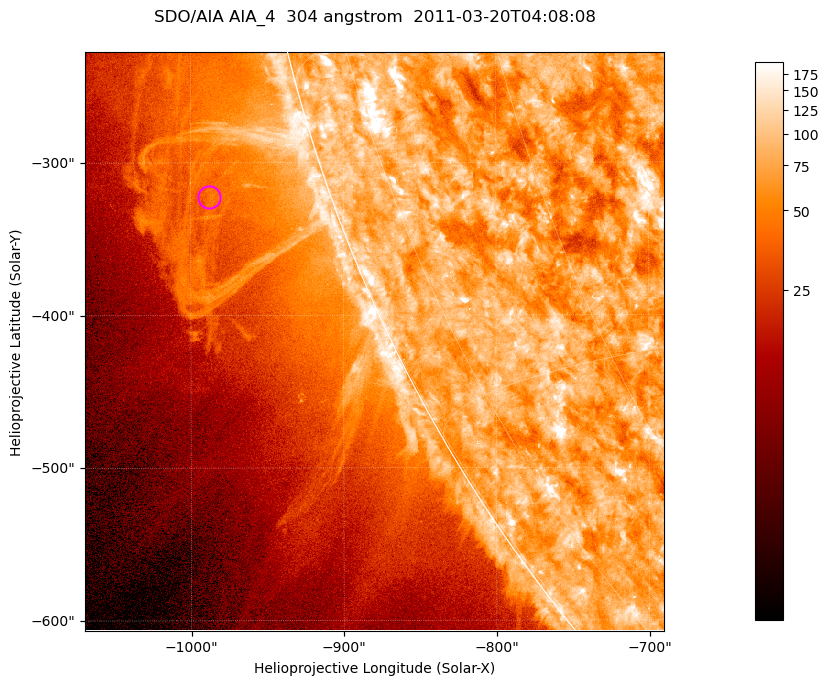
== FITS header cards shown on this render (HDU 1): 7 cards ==
TELESCOP= 'SDO/AIA '           / For AIA: SDO/AIA
INSTRUME= 'AIA_4   '           / For AIA: AIA_ATA1, AIA_ATA2, AIA_ATA3 or AIA_AT
WAVELNTH=                  304 / [angstrom] Wavelength
WAVEUNIT= 'angstrom'           / Wavelength unit: angstrom
DATE-OBS= '2011-03-20T04:08:08.123' / [ISO] Date when observation started; ISO 8
CTYPE1  = 'HPLN-TAN'           / CTYPE1; Typically HPLN
CTYPE2  = 'HPLT-TAN'           / CTYPE2; Typically HPLT

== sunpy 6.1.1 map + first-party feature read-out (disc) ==
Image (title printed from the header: SDO/AIA AIA_4  304 angstrom  2011-03-20T04:08:08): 632 x 632 px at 0.6 arcsec/px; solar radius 964 arcsec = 1606 px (partial field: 2.2% of the solar disc is inside the frame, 45% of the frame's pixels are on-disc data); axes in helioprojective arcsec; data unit not stated in the header (colour bar unlabelled)
Orientation: roll -0.132 deg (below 1 deg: not rotated)
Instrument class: DISC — disc imager (sunpy class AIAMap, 304 A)
Bright regions (active regions / flare kernels): reference = the on-disc median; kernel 5 px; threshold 5 sigma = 117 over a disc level ~76.6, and >= 1.15x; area >= 399 px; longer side >= 8 px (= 4.8 arcsec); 0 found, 0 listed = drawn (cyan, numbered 1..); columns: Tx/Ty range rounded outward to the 2 arcsec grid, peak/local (2 s.f.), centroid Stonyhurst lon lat
Off-limb structures (1.02-1.3 R_sun): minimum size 199 px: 2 found; the strongest spans PA ~105..110 deg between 1.02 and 1.13 R_sun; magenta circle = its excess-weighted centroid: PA ~110 deg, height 1.08 R_sun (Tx ~-988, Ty ~-322 arcsec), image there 1.6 x the reference